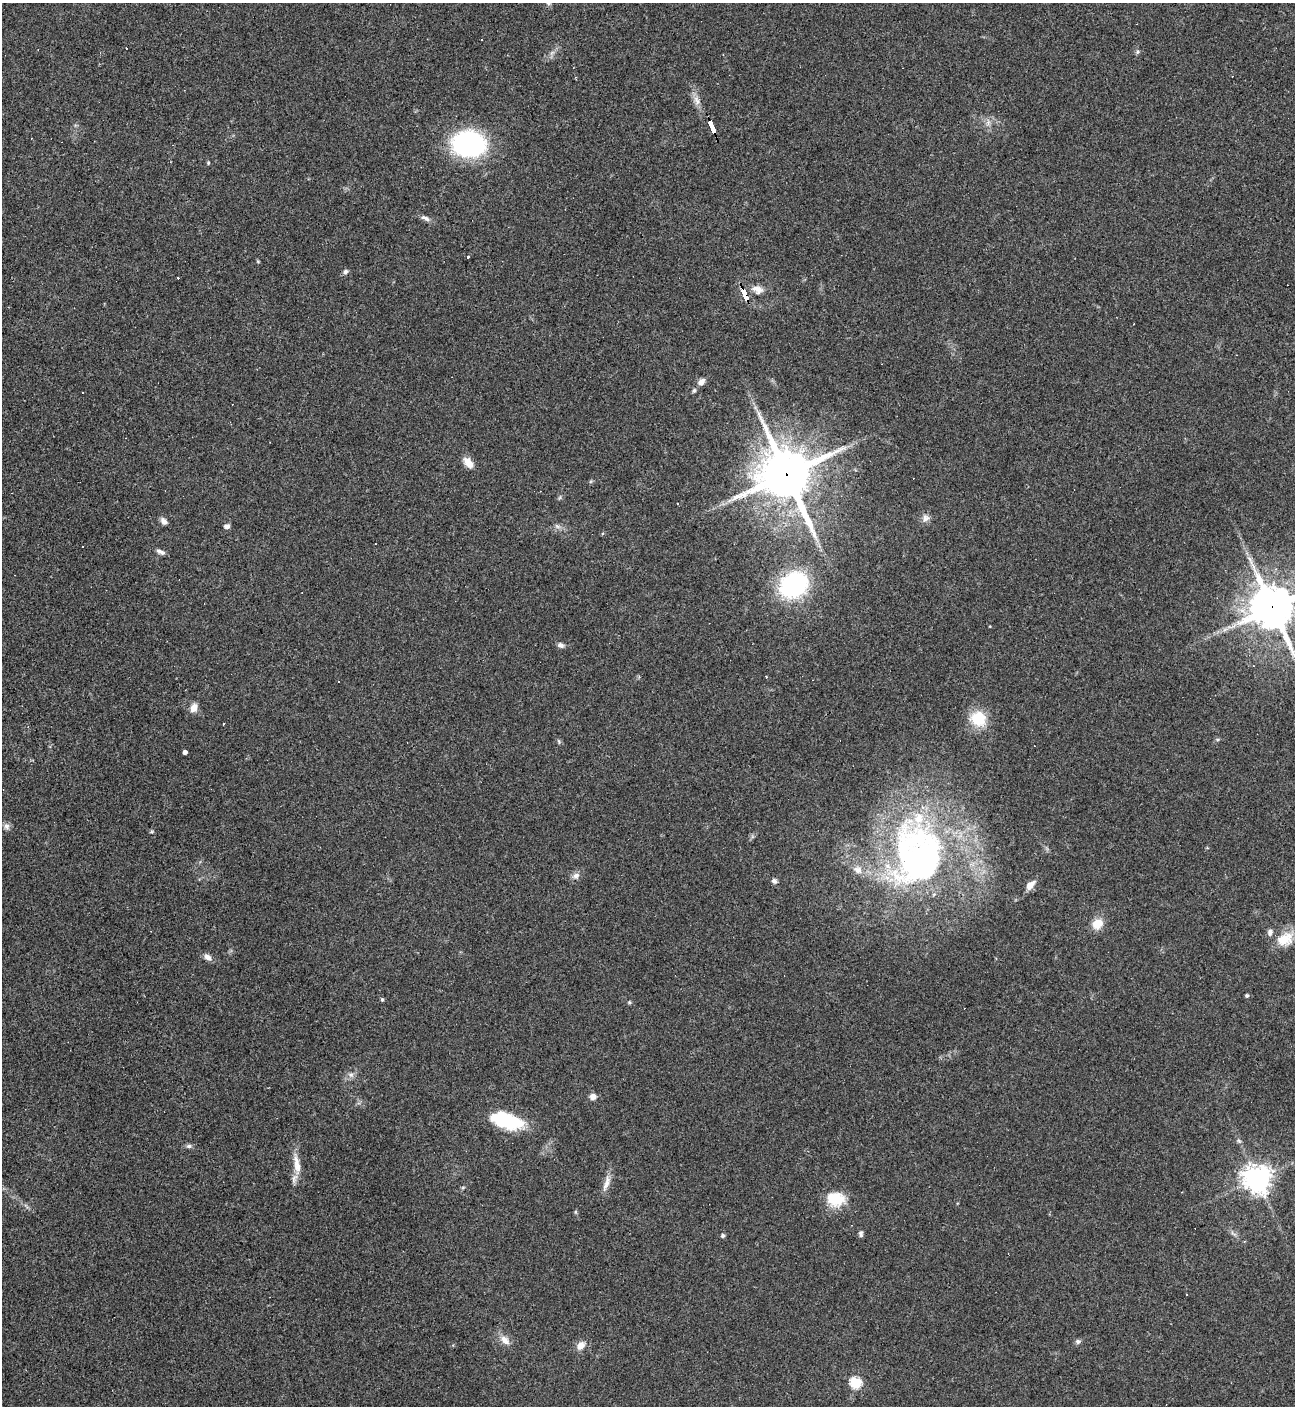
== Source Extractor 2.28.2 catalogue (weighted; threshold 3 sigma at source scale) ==
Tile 11 of 4 x 4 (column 3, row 3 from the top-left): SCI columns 2868-4160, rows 1405-2808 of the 5603 x 5615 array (HDU 1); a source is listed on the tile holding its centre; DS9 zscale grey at full resolution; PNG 1297 x 1408 px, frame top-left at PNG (2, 3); no overlay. Shown black and unused: <1% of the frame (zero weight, under 3 of 4 exposures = <1% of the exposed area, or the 3 px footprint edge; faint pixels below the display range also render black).
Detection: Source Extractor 2.28.2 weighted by HDU 2 'WHT'; one run over the whole footprint, this tile lists its part. Background 0.0486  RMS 0.0051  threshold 0.0231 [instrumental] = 3 sigma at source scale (4.5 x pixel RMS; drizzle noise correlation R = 1.50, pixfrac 1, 0.05/0.05 arcsec/px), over >= 5 px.
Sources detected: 78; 1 inside a brighter object's white glare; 13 cosmic-ray / hot-pixel residue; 1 long thin detection or spike segment (spike, bleed or trail) — not listed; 2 inside a brighter listed object's ellipse — not listed separately; the other 61 listed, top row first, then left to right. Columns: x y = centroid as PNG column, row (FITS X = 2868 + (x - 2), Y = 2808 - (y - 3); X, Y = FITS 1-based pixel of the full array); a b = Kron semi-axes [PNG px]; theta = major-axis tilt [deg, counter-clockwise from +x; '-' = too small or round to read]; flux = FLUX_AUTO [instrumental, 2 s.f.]
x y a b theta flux
481 40 2 2 - 0.41
1137 52 6 4 71 0.76
697 101 15 7 -67 3.4
988 123 8 5 79 1.8
712 126 12 3 -67 190
469 144 27 21 -5 89
208 163 5 4 - 0.55
425 218 14 6 -25 2.1
467 257 3 3 - 1.5
345 271 7 6 - 1.3
758 289 15 10 -17 4.4
744 294 12 4 -67 140
701 382 8 6 53 3.4
694 390 7 5 63 0.96
468 463 13 8 -48 5.5
786 474 18 16 -64 2500
926 518 10 9 - 2.6
164 521 9 6 -49 2.3
227 526 7 5 8 1.6
557 526 9 4 -35 1.4
160 552 13 5 -25 1.8
793 585 22 18 32 77
1272 608 15 13 -63 1800
560 645 9 6 -21 1.7
766 676 2 2 - 0.62
193 708 12 8 65 3.4
978 719 20 18 -36 15
559 741 8 2 -69 0.58
185 752 4 4 - 2
7 826 9 8 - 1.8
152 832 7 3 18 0.59
919 859 75 51 -81 200
858 870 11 9 -25 3.7
576 876 10 7 23 2.4
774 881 8 7 - 1.3
1030 885 13 7 46 4.1
1097 924 13 11 40 7.1
1270 932 8 7 - 1.9
1284 939 20 14 25 12
208 957 11 7 -26 2.4
1247 995 4 4 - 0.9
382 999 5 4 - 0.74
629 1002 5 4 - 0.78
351 1075 8 6 -26 1.8
593 1097 6 6 - 3.3
507 1121 35 15 -15 29
1239 1141 6 4 -43 0.88
189 1146 8 5 10 1.3
297 1164 31 8 -81 6.6
1257 1179 8 8 - 630
606 1183 25 7 71 4.2
463 1187 6 4 19 0.64
835 1199 22 16 -12 15
575 1212 6 4 -89 0.64
861 1234 8 5 -81 1.3
723 1235 4 4 - 1.3
1187 1294 3 2 - 0.63
505 1340 16 9 -44 4.2
1078 1341 8 6 22 1.3
581 1345 12 9 51 4
856 1383 6 6 - 42
Overlapping masked pixels (flux is a lower limit): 4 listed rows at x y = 712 126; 744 294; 786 474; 1272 608
Isophote crosses this tile's border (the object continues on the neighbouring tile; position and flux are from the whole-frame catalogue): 1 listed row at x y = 1272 608